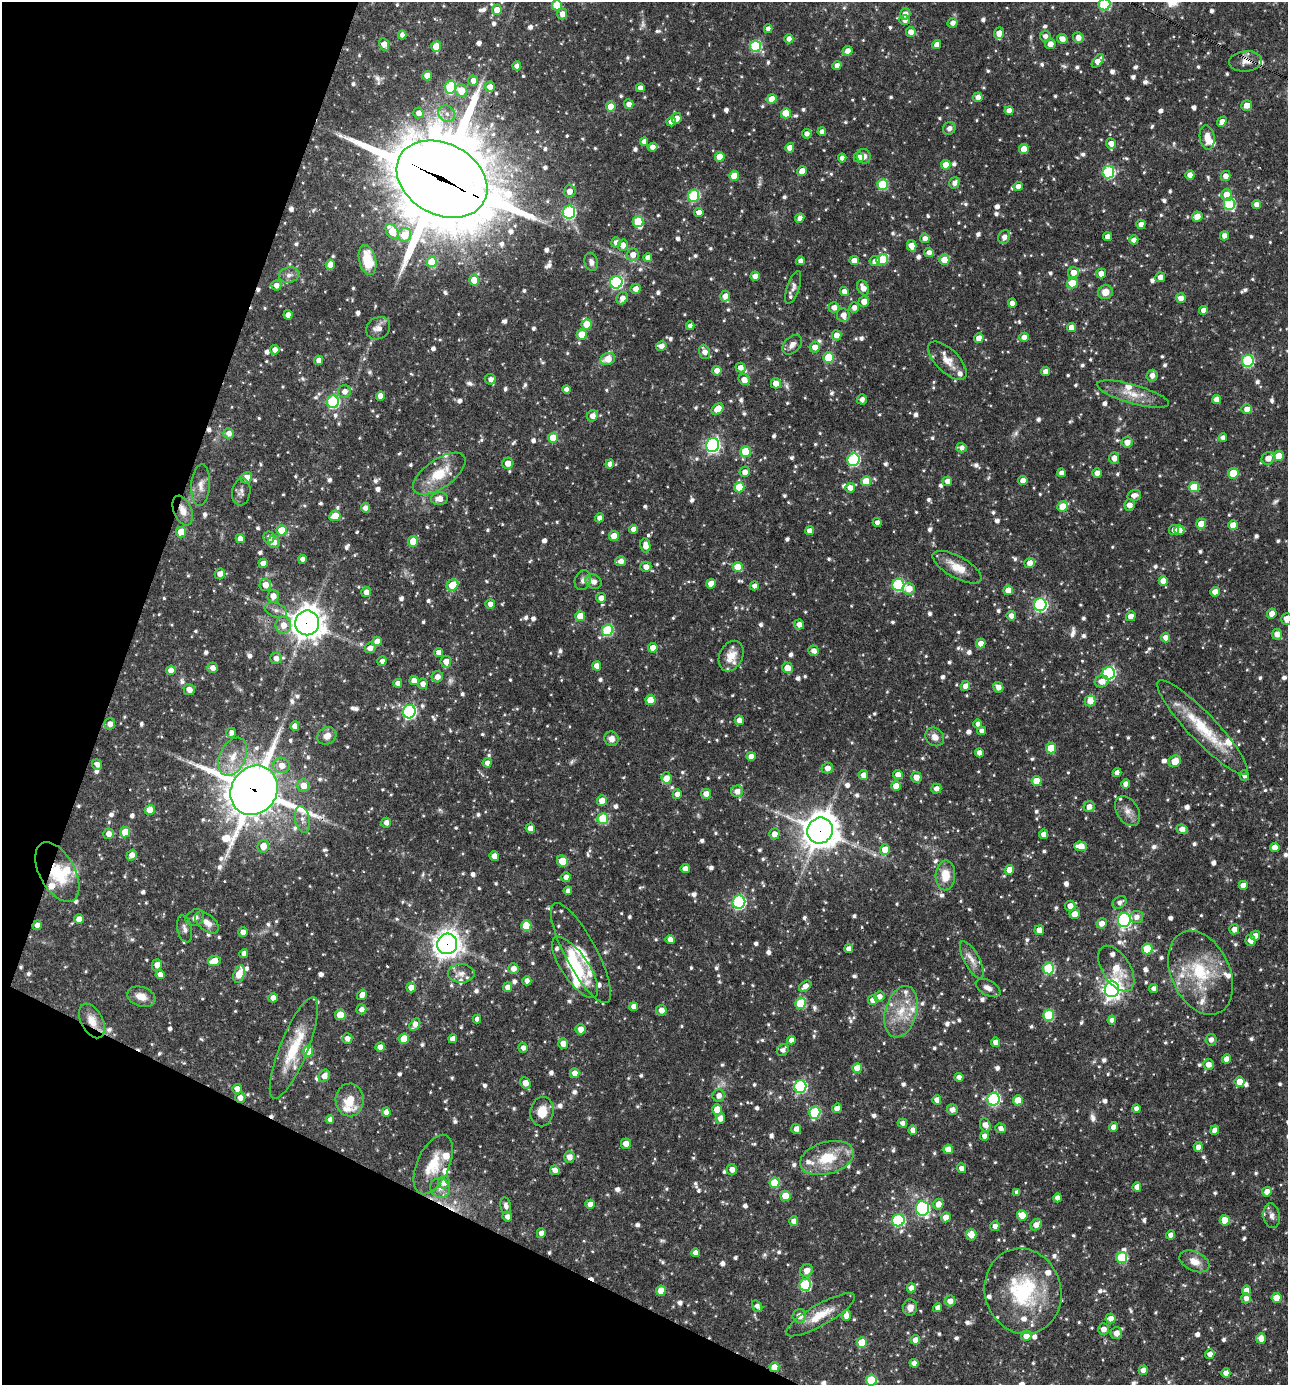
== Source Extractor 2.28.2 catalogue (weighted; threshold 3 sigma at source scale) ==
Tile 9 of 4 x 4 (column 1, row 3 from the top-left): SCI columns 270-1555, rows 1385-2767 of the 5550 x 5536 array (HDU 1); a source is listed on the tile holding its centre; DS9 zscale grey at full resolution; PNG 1290 x 1387 px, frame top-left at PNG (2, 2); each listed source drawn as its Kron ellipse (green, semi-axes under 4 px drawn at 4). Shown black and unused: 19% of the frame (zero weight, under 3 of 4 exposures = <1% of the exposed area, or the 3 px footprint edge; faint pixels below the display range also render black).
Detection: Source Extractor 2.28.2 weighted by HDU 2 'WHT'; one run over the whole footprint, this tile lists its part. Background 0.0653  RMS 0.0036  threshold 0.0163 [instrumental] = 3 sigma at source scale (4.5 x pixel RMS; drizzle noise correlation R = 1.50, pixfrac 1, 0.05/0.05 arcsec/px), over >= 5 px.
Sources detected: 1248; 6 too faint to see at this stretch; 2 inside a brighter object's white glare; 6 cosmic-ray / hot-pixel residue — neither listed nor drawn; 49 inside a brighter listed object's ellipse — not listed separately; of the other 1185, all 500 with FLUX_AUTO >= 1.68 (the completeness limit of this list) listed and drawn (685 fainter detections not listed), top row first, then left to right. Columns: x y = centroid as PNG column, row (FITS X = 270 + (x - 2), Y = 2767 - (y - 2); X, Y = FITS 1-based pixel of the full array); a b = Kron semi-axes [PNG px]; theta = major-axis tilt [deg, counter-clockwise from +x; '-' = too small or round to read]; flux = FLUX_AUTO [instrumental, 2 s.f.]
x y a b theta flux
1104 4 6 6 - 29
557 5 5 5 - 9.7
497 10 5 5 - 5.1
562 14 5 5 - 3
905 14 6 5 - 2.6
904 20 5 5 - 1.8
953 23 5 5 - 1.9
768 29 4 4 - 2.2
911 32 5 5 - 2.8
999 33 6 4 69 2.8
402 35 4 4 - 2.2
1045 36 5 5 - 1.9
1078 38 5 5 - 2.4
789 39 4 4 - 2.5
1062 39 5 4 - 2.5
384 44 6 4 -66 3.6
1050 44 5 5 - 2.7
937 45 4 4 - 2.7
755 46 6 5 - 29
436 47 5 5 - 8.3
848 51 5 5 - 2.4
1098 61 8 4 50 2.9
1246 61 16 10 6 3.3
517 66 4 4 - 1.9
837 66 4 4 - 2.4
427 76 5 4 - 3.9
473 81 5 5 - 2.5
450 87 6 5 - 31
490 87 5 5 - 2.7
640 88 4 4 - 2.3
461 91 6 6 - 6.7
978 97 5 4 - 2.3
772 99 5 5 - 5.2
629 104 5 4 - 2.3
1247 105 6 5 - 2.9
611 107 5 5 - 7.2
1009 111 4 4 - 2.6
418 113 5 5 - 2.3
786 113 5 5 - 10
447 114 9 7 -46 1.9
677 118 5 5 - 2.9
671 122 5 4 - 2.8
1222 122 6 4 48 2.5
949 128 6 6 - 1.7
822 132 4 4 - 2.1
807 134 5 4 - 1.7
1207 137 12 7 -82 4.1
644 142 4 4 - 2.2
1111 143 5 5 - 2.5
653 147 5 4 - 2.4
790 148 5 4 - 3.3
1024 149 5 5 - 6.8
864 156 7 7 - 1.8
720 157 5 5 - 6.4
859 157 5 5 - 2.6
842 158 4 4 - 2.2
946 165 5 5 - 5.4
802 171 5 5 - 3.4
1108 172 6 6 - 37
1190 175 5 4 - 2.5
734 176 5 5 - 6.5
1226 176 5 5 - 2.4
442 179 48 35 -28 5600
955 183 6 5 - 1.9
883 184 5 5 - 20
1018 186 5 4 - 2.3
569 191 6 5 - 2.9
1227 195 6 5 - 5.3
694 196 6 5 - 33
1229 204 6 5 - 28
1256 205 4 4 - 2.5
569 212 6 6 - 46
699 212 5 4 - 2.4
1197 216 5 5 - 3.1
800 218 5 4 - 2
638 222 5 5 - 13
1141 224 5 4 - 2.3
392 231 8 5 -56 9.7
405 235 7 6 - 8.5
1224 236 4 4 - 2.6
1004 237 7 6 - 2.3
1107 237 4 4 - 2.5
925 238 5 4 - 2.1
1134 240 4 4 - 2.4
616 242 5 4 - 2.1
623 245 5 5 - 2.9
912 246 6 4 -75 3.9
929 252 5 5 - 2
633 255 6 6 - 3
648 258 4 4 - 2.2
367 260 15 8 -77 11
882 260 6 5 - 14
944 260 5 5 - 6.4
800 261 4 4 - 1.7
854 261 4 4 - 3.6
875 261 5 5 - 2
432 262 5 5 - 11
591 262 9 6 -74 1.8
330 265 5 4 - 3.7
1073 273 5 5 - 3.5
1101 274 5 5 - 3.2
289 275 10 7 15 1.8
755 276 4 4 - 3
1160 277 5 5 - 2
474 280 5 5 - 6.5
616 282 6 6 - 52
1072 283 5 5 - 6.8
276 285 5 5 - 2
793 288 17 6 72 1.8
863 288 8 5 -64 3.1
635 289 5 5 - 2.2
844 292 4 4 - 2.2
1105 292 7 7 - 4
725 296 5 5 - 2.8
622 298 6 5 - 2.8
1181 298 5 5 - 3.1
864 301 5 5 - 3.2
1012 303 4 4 - 2.5
834 307 5 5 - 2.4
854 308 5 5 - 2.2
1203 310 4 4 - 2.5
288 315 4 4 - 2.7
843 315 7 6 - 3
587 324 5 5 - 6.5
690 326 4 4 - 1.8
1071 327 4 4 - 2.7
378 328 13 10 37 3.4
582 334 5 5 - 7.1
836 335 5 5 - 2.7
1024 337 5 4 - 2.6
979 338 5 4 - 3.7
792 345 11 7 46 2.3
661 346 5 5 - 2.7
815 347 5 5 - 3.2
275 350 5 4 - 2.4
704 352 7 5 -70 2.4
829 357 5 5 - 18
608 359 8 6 24 5.5
319 360 4 4 - 2.5
947 361 25 11 -45 4.9
1248 361 6 6 - 37
740 368 5 4 - 2.6
717 371 5 5 - 2.9
1045 371 4 4 - 2.1
1152 375 6 5 - 2.4
490 379 5 5 - 1.7
744 380 6 5 - 3.7
776 383 5 5 - 4.2
567 389 4 4 - 2.5
344 391 6 6 - 2.6
1133 394 37 9 -16 6.7
380 396 4 4 - 2.9
862 399 5 4 - 1.8
1217 399 4 4 - 2.7
333 402 6 6 - 40
718 409 6 5 - 5.2
1247 409 5 5 - 2.8
592 416 6 5 - 2.6
229 433 5 5 - 2.4
553 438 5 5 - 8.8
1223 438 4 4 - 1.7
1127 442 5 5 - 3.5
713 445 7 6 - 83
961 448 5 4 - 1.7
745 451 5 5 - 13
1279 456 5 5 - 6.5
1114 458 5 5 - 2.5
1268 458 7 6 - 3.2
853 460 6 6 - 41
508 463 6 5 - 3.2
610 464 4 4 - 2.3
745 472 5 5 - 2.6
1061 473 4 4 - 2.2
1097 473 4 4 - 2.6
1233 473 5 5 - 9.1
439 474 30 14 35 12
246 478 6 5 - 3.8
1023 480 4 4 - 3
866 481 5 5 - 6.9
947 481 5 5 - 2.5
201 485 21 9 86 3.2
739 487 5 5 - 12
1194 487 5 5 - 11
850 488 5 5 - 2.8
241 492 13 9 82 1.9
1134 495 7 5 16 2.3
439 499 8 6 6 2.9
1129 505 6 5 - 2.7
1063 506 5 5 - 8.7
366 508 4 4 - 2.5
183 510 15 9 -69 3.9
335 516 6 5 - 5
600 518 4 4 - 2.2
877 523 4 4 - 1.9
1201 524 5 5 - 7
1233 525 5 5 - 4.5
633 529 4 4 - 2.5
282 530 5 5 - 11
1174 530 5 5 - 2.6
1179 530 5 5 - 2.9
810 531 4 4 - 2.6
181 532 5 5 - 10
614 536 5 5 - 4.8
269 537 6 5 - 2.2
240 539 4 4 - 3
413 541 5 5 - 7.9
274 542 6 6 - 2.8
645 546 7 5 -82 3.2
302 559 4 4 - 2
620 561 5 5 - 2.7
263 563 4 4 - 3.2
1030 563 5 5 - 2.6
646 567 5 5 - 2.6
738 567 5 5 - 8.9
957 567 27 11 -29 6.2
220 574 5 4 - 2.7
583 580 10 8 70 1.8
1163 581 5 4 - 4.7
593 582 8 7 - 2.5
711 584 5 4 - 4.5
265 585 6 6 - 3.5
452 585 6 5 - 10
898 585 6 6 - 40
754 586 4 4 - 1.7
909 589 6 6 - 5
1008 590 5 4 - 3.8
366 592 5 5 - 2.5
1215 592 5 4 - 2.9
273 596 6 5 - 3.8
601 598 5 5 - 2.5
490 604 5 4 - 2.2
1040 605 6 6 - 63
276 610 12 7 -19 2
1272 614 5 4 - 2.9
580 616 5 5 - 6
1011 616 5 4 - 2.6
1131 616 5 4 - 2.7
1286 619 6 5 - 3
307 623 12 12 - 490
283 625 8 8 - 3.8
799 625 5 5 - 2.2
607 630 6 5 - 26
1277 634 5 5 - 2.9
1165 638 5 4 - 2.6
377 641 5 4 - 3.7
981 644 5 4 - 3.2
370 648 5 5 - 2.5
653 648 5 4 - 4.1
813 651 5 5 - 2.3
438 652 4 4 - 2.4
731 656 16 11 64 5.4
276 658 5 5 - 2.2
382 661 5 4 - 1.8
446 662 6 5 - 2.8
597 666 4 4 - 2.7
212 668 5 5 - 2.6
787 668 5 5 - 4.5
171 670 5 4 - 3.1
1109 673 6 6 - 53
437 677 5 5 - 2.4
414 681 4 4 - 2.9
1102 681 7 6 - 3
398 683 4 4 - 2.4
423 684 5 5 - 2.3
965 686 5 4 - 2.6
998 687 5 5 - 2.6
189 690 6 5 - 2.7
650 700 5 5 - 7.9
1090 701 5 5 - 3.5
409 712 7 6 - 62
739 720 5 4 - 2.7
110 724 5 5 - 2.5
978 724 4 4 - 1.7
295 726 5 4 - 3.1
1202 727 64 14 -46 19
982 731 4 4 - 1.9
231 733 5 4 - 1.8
327 736 10 8 36 2.9
935 737 10 8 -47 2.7
611 739 7 7 - 2.5
1051 748 5 5 - 11
979 753 4 4 - 2.5
751 756 4 4 - 2.9
233 757 20 13 66 6.7
1175 761 6 5 - 5
487 763 5 4 - 1.9
97 764 5 5 - 1.8
281 765 8 7 - 3.7
827 768 6 5 - 2.6
1117 773 4 4 - 2.3
898 774 5 4 - 3
863 775 5 4 - 2.6
1244 775 5 5 - 1.9
916 777 6 5 - 3.4
666 778 6 5 - 3.5
1036 781 5 5 - 6.4
1126 784 4 4 - 2.6
303 786 6 6 - 4.6
896 786 5 5 - 5
936 789 5 4 - 2
254 790 26 22 55 1500
737 791 6 6 - 2.8
677 794 5 4 - 2.9
706 794 5 5 - 2.9
602 800 5 5 - 3.4
1089 807 5 5 - 2.7
150 810 5 5 - 6.9
1127 811 16 11 -57 3.2
302 819 13 7 -79 2.4
603 819 5 5 - 19
386 823 5 5 - 2
530 828 4 4 - 3
1182 829 6 4 -23 2.8
820 831 13 12 - 690
125 832 5 5 - 9.5
108 834 5 5 - 2.8
774 834 5 5 - 3
1044 834 5 4 - 3
263 846 6 6 - 4.9
1080 846 6 4 -4 4.3
1275 847 5 4 - 4.3
885 849 5 5 - 5.7
132 855 6 5 - 2.8
494 856 5 4 - 3
562 861 6 5 - 8.8
685 869 4 4 - 2.9
1009 870 5 5 - 5
57 872 32 17 -61 15
945 875 15 9 87 7.2
566 877 5 4 - 2.4
1243 885 4 4 - 2.8
568 891 4 4 - 1.9
739 902 7 6 - 50
1120 902 7 5 38 1.8
1070 906 5 5 - 2.8
1075 914 5 5 - 3.8
1137 917 6 6 - 2.1
195 918 10 7 31 1.9
79 919 5 4 - 3.1
1124 920 7 6 - 76
207 923 14 8 -41 3.1
1102 923 5 5 - 2.8
37 925 5 4 - 2.1
526 925 5 5 - 12
185 929 14 7 -77 1.8
1234 929 5 5 - 2.5
1039 930 5 4 - 3.6
243 932 4 4 - 3
1255 936 5 4 - 2.4
670 939 4 4 - 2.6
1250 940 5 5 - 3
447 944 10 10 - 350
849 949 4 4 - 2.6
1147 949 5 5 - 15
244 953 4 4 - 2.3
581 953 56 15 -62 11
972 960 21 7 -62 3.6
214 961 6 5 - 4.9
157 965 5 5 - 3.1
575 967 36 13 -56 21
513 968 5 5 - 2.7
1048 969 6 5 - 28
1116 969 26 14 -58 8.5
461 973 13 9 -1 2.6
1201 973 44 29 -65 25
160 974 4 4 - 2.4
239 974 9 5 74 7.3
527 981 4 4 - 2.2
805 986 7 4 37 2.3
411 987 5 5 - 3.5
507 987 5 4 - 2.5
988 988 13 7 -28 2.3
1112 989 8 7 - 190
1154 989 4 4 - 1.8
362 995 6 4 56 2.8
879 996 5 5 - 1.9
141 997 14 9 -18 4.3
273 998 4 4 - 2.5
873 1000 5 5 - 2.9
800 1003 6 5 - 19
634 1007 4 4 - 2.9
361 1009 5 5 - 2
661 1010 5 5 - 2.8
901 1012 26 15 74 11
340 1015 5 5 - 9.5
1049 1015 5 5 - 20
477 1019 4 4 - 1.8
1112 1020 4 4 - 1.7
92 1021 18 11 -63 5.5
415 1024 7 4 58 3.1
581 1029 5 5 - 3.5
347 1039 5 5 - 2.2
404 1039 5 5 - 8.1
453 1039 4 4 - 2.5
791 1040 4 4 - 2.2
1211 1040 6 5 - 1.9
995 1042 4 4 - 2.6
563 1043 5 5 - 3.7
380 1047 4 4 - 2.5
294 1048 54 14 68 17
523 1048 5 4 - 1.8
783 1050 6 5 - 1.7
308 1051 5 5 - 13
1226 1059 4 4 - 2.5
1208 1065 5 5 - 2.7
857 1068 5 5 - 7.8
575 1073 5 4 - 2.7
324 1076 6 5 - 2.9
959 1077 4 4 - 2.5
1240 1082 5 5 - 5.6
525 1083 6 4 -63 4.1
800 1086 6 6 - 46
237 1089 5 4 - 2.3
719 1096 6 6 - 2.6
240 1098 5 5 - 2.7
993 1099 6 6 - 42
350 1100 16 14 -88 7.2
937 1100 4 4 - 2.5
1018 1100 5 5 - 6.9
837 1108 5 4 - 3.4
717 1109 5 5 - 6.4
1136 1109 4 4 - 2.1
952 1110 5 5 - 1.8
542 1111 15 11 80 5.4
386 1112 4 4 - 2.7
815 1112 6 5 - 27
720 1118 5 4 - 2.8
330 1120 4 4 - 1.8
902 1123 5 4 - 1.7
985 1125 7 5 -65 3.3
1113 1127 4 4 - 2.4
1000 1128 5 4 - 1.7
796 1129 5 5 - 2.4
913 1130 4 4 - 2.4
1215 1130 5 4 - 2.6
985 1136 4 4 - 2.4
626 1144 5 5 - 3.5
1198 1147 5 4 - 2.5
948 1149 5 5 - 4.6
569 1157 5 5 - 2.8
827 1158 27 16 16 13
433 1164 32 16 66 11
961 1168 5 4 - 2
732 1169 5 5 - 2.7
555 1170 5 4 - 2.4
444 1182 6 5 - 3.4
775 1183 5 5 - 14
1137 1187 4 4 - 2.6
440 1188 10 9 - 2.2
1017 1192 4 4 - 1.7
1267 1192 5 4 - 3.3
785 1196 5 5 - 7.5
1058 1198 4 4 - 2.5
590 1204 4 4 - 2.5
938 1204 5 5 - 3.6
506 1206 8 5 -78 1.8
922 1208 7 6 - 63
1022 1215 5 5 - 7
1272 1216 12 8 -80 1.9
507 1217 5 4 - 1.8
946 1217 5 4 - 3.7
898 1220 6 6 - 42
1225 1220 5 5 - 6.2
794 1221 5 4 - 2.9
1036 1225 6 5 - 2.7
995 1226 5 4 - 2.1
541 1233 5 4 - 3.1
971 1235 6 5 - 3.6
1171 1235 4 4 - 2.4
696 1253 4 4 - 2.8
1122 1257 5 5 - 21
1194 1261 16 9 -25 4.2
806 1271 7 5 38 3.2
805 1285 6 6 - 29
911 1288 5 4 - 2.9
1246 1290 5 4 - 3.3
661 1291 5 5 - 4.9
1023 1291 43 38 -72 35
1246 1298 5 5 - 1.9
1277 1298 5 5 - 7.1
950 1301 5 5 - 2.7
757 1306 6 4 -54 1.7
910 1308 8 7 - 2.4
938 1308 4 4 - 2.5
821 1315 39 10 30 8.5
799 1316 7 6 - 3.2
846 1316 5 4 - 2.9
1111 1319 5 5 - 2.9
1103 1329 6 5 - 2.6
1116 1333 6 6 - 3
1026 1336 5 5 - 3.7
1261 1338 5 5 - 3.1
915 1340 5 4 - 3
862 1343 5 5 - 12
1210 1354 5 4 - 2.2
914 1363 4 4 - 1.9
774 1367 5 5 - 5.1
1143 1370 5 4 - 3.5
1226 1373 5 4 - 2.5
871 1380 5 5 - 15
Overlapping masked pixels (flux is a lower limit): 11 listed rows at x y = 1246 61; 442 179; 183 510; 307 623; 254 790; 820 831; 57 872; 447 944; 92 1021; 240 1098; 774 1367
Isophote crosses this tile's border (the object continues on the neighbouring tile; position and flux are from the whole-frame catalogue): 4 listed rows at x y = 1104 4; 557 5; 1286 619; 871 1380